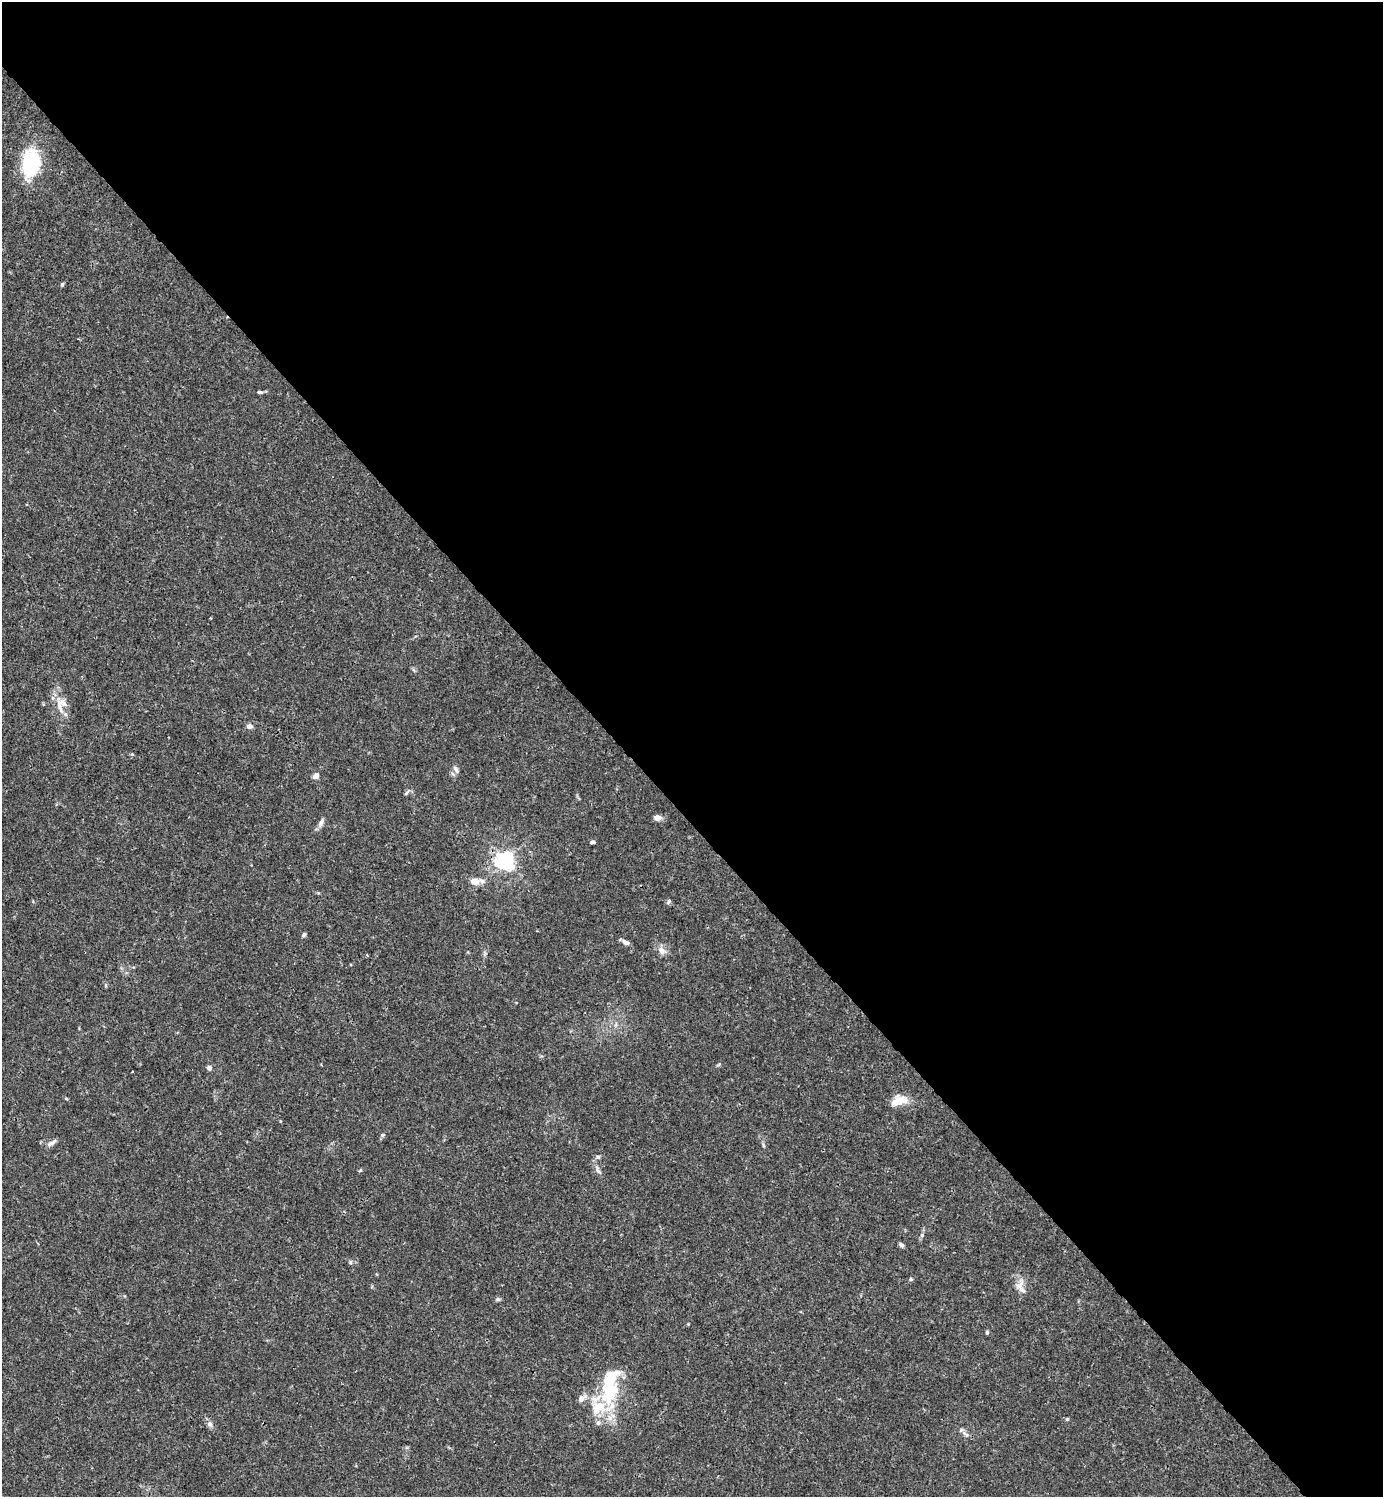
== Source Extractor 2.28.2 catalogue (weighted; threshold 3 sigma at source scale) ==
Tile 8 of 4 x 4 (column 4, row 2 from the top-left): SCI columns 4444-5824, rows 2990-4484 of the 5981 x 5982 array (HDU 1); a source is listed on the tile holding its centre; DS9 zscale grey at full resolution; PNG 1385 x 1499 px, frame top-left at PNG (2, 2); no overlay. Shown black and unused: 55% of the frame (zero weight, under 3 of 4 exposures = <1% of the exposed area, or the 3 px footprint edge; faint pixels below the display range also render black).
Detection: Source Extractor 2.28.2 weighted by HDU 2 'WHT'; one run over the whole footprint, this tile lists its part. Background 0.0153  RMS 0.0021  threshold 0.00965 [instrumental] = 3 sigma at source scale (4.5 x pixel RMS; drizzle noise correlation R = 1.50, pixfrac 1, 0.05/0.05 arcsec/px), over >= 5 px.
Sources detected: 43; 1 inside a brighter object's white glare — not listed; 5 inside a brighter listed object's ellipse — not listed separately; the other 37 listed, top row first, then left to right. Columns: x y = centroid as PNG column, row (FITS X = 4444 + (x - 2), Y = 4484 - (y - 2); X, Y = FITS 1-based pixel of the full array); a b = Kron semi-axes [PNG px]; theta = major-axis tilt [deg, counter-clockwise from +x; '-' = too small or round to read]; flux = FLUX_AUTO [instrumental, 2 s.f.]
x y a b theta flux
31 163 34 20 83 13
62 284 5 4 - 0.34
260 392 7 4 -6 0.39
61 704 23 17 82 3.5
249 726 7 6 - 0.81
456 769 11 5 -66 0.76
316 776 7 6 - 0.96
406 793 9 3 50 0.36
657 818 9 7 -3 1.1
321 823 12 6 65 0.85
592 842 5 4 - 0.42
505 861 6 6 - 99
475 881 9 7 -4 1.8
668 901 7 5 54 0.43
304 934 6 4 83 0.39
626 942 9 5 -32 0.86
661 950 11 9 -53 1.3
367 955 4 3 - 0.18
209 1068 6 6 - 0.63
902 1099 18 12 -17 2.7
382 1135 5 5 - 0.34
51 1143 13 6 29 0.88
763 1145 6 4 -72 0.31
598 1157 6 5 - 0.36
598 1171 10 4 -45 0.59
922 1235 5 4 - 0.28
901 1245 6 5 - 0.53
350 1262 6 4 -90 0.3
911 1279 5 4 - 0.3
1020 1285 18 9 58 1.9
498 1299 7 5 -20 0.38
987 1332 5 5 - 0.28
611 1379 49 24 73 13
582 1399 12 6 42 1.3
1067 1419 5 4 - 0.25
210 1424 8 7 - 0.79
966 1434 11 3 -39 0.55